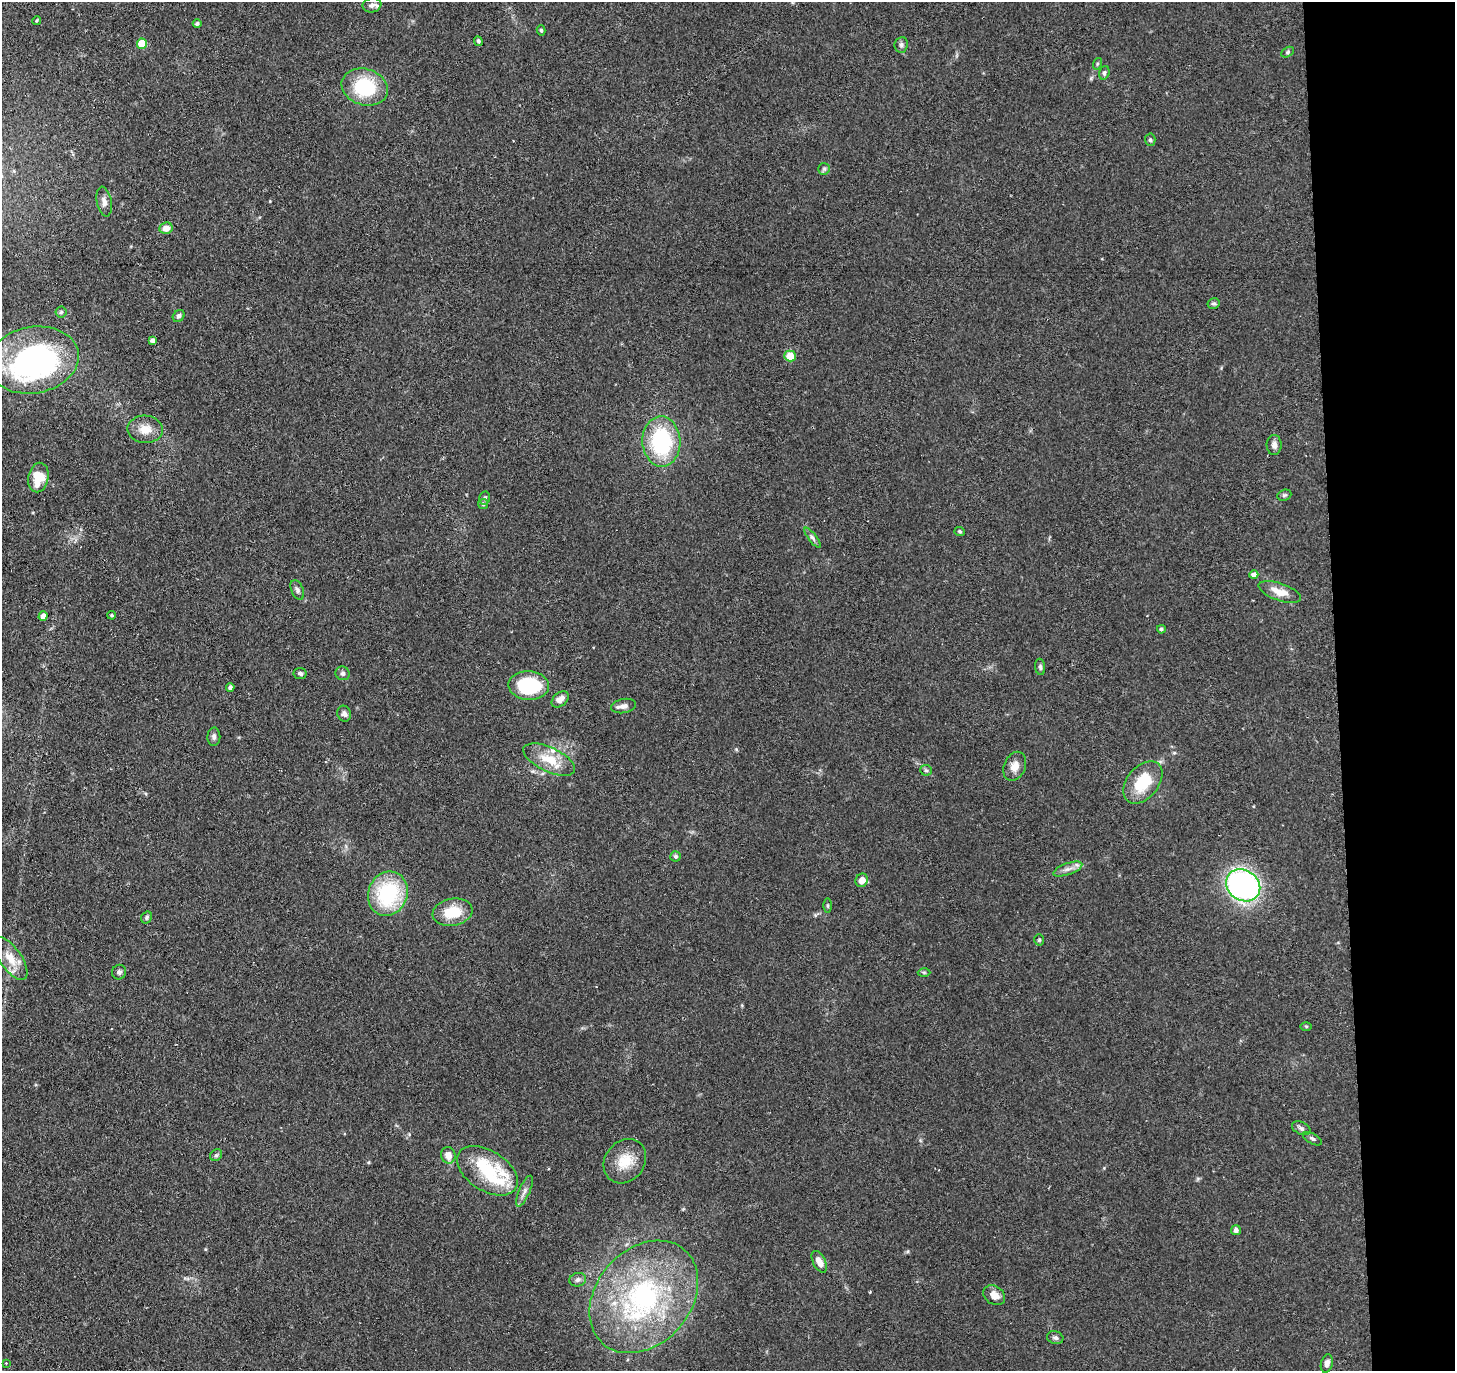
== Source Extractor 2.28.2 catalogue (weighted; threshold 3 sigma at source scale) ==
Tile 6 of 3 x 3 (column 3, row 2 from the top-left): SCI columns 2907-4359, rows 1482-2850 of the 4359 x 4331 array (HDU 1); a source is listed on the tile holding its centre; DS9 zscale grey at full resolution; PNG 1457 x 1373 px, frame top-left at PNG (2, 2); each listed source drawn as its Kron ellipse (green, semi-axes under 4 px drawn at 4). Shown black and unused: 8% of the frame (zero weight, under 2 of 3 exposures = <1% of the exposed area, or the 3 px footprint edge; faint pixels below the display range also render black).
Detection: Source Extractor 2.28.2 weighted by HDU 2 'WHT'; one run over the whole footprint, this tile lists its part. Background 0.126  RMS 0.0067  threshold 0.03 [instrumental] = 3 sigma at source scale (4.5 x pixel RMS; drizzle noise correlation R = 1.50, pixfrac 1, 0.05/0.05 arcsec/px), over >= 5 px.
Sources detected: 85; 3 inside a brighter object's white glare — neither listed nor drawn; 5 inside a brighter listed object's ellipse — not listed separately; the other 77 listed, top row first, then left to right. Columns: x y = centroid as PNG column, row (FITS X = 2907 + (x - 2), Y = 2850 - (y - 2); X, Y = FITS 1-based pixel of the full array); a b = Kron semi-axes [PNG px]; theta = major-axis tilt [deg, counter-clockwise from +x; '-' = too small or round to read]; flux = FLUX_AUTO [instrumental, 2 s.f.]
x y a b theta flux
372 5 9 7 10 2.6
37 20 4 3 - 0.7
197 24 4 4 - 1.1
541 30 5 4 - 1
478 41 5 4 - 1.1
142 44 5 5 - 25
901 45 8 6 84 1.9
1288 52 7 4 28 1.2
1097 64 6 4 72 0.84
1104 73 7 5 71 1.6
365 87 23 18 -18 42
1150 140 6 5 - 1.2
824 169 6 5 - 1.3
104 202 15 7 -78 3.6
166 228 7 5 10 5.4
1213 303 6 5 - 1.3
61 312 5 5 - 1.1
179 316 6 5 - 2
152 340 4 4 - 2.7
790 356 6 5 - 12
33 360 46 33 11 170
145 429 18 14 -3 9.1
661 441 25 19 -87 65
1274 445 10 7 -89 3.3
38 478 15 10 79 15
1284 495 7 5 20 1.3
485 498 6 5 - 1.7
483 504 5 5 - 1
960 531 5 4 - 0.97
812 538 12 4 -52 1.9
1254 575 4 4 - 4.1
297 590 10 6 -66 2.2
1280 592 22 8 -19 9.9
112 615 4 3 - 0.8
43 616 4 4 - 4.7
1161 629 4 4 - 1.2
1040 667 8 5 -82 1.5
300 673 6 5 - 1.8
343 673 7 6 - 1.8
529 686 20 14 -3 46
230 687 4 4 - 1.8
560 699 10 6 41 4.4
623 706 12 7 10 3.4
344 714 8 6 -73 2.1
214 737 9 6 88 2.1
549 760 28 12 -25 16
1015 766 15 10 66 5.9
926 770 6 5 - 1.1
1143 782 24 15 50 25
676 856 5 5 - 1.3
1068 869 15 5 19 3.7
862 880 7 6 - 4.5
1243 885 18 15 -35 200
388 894 22 19 69 54
827 906 7 3 -90 0.93
453 912 20 13 10 19
146 917 6 5 - 1.1
1039 940 5 5 - 0.99
11 958 25 11 -55 11
119 972 7 7 - 1.8
924 972 6 4 -1 0.85
1306 1026 6 4 -1 0.75
1301 1128 10 6 -24 2
1313 1139 10 5 -28 1.7
216 1155 6 5 - 1.2
448 1155 8 7 - 5.6
625 1161 24 19 52 16
487 1171 34 20 -32 31
524 1191 16 5 67 3.4
1236 1230 5 5 - 2.3
819 1262 12 6 -63 5.7
578 1280 8 6 17 2
994 1295 12 9 -37 6
644 1297 62 47 49 130
1055 1338 8 6 -16 1.9
6 1363 3 2 - 0.54
1327 1363 9 6 76 3